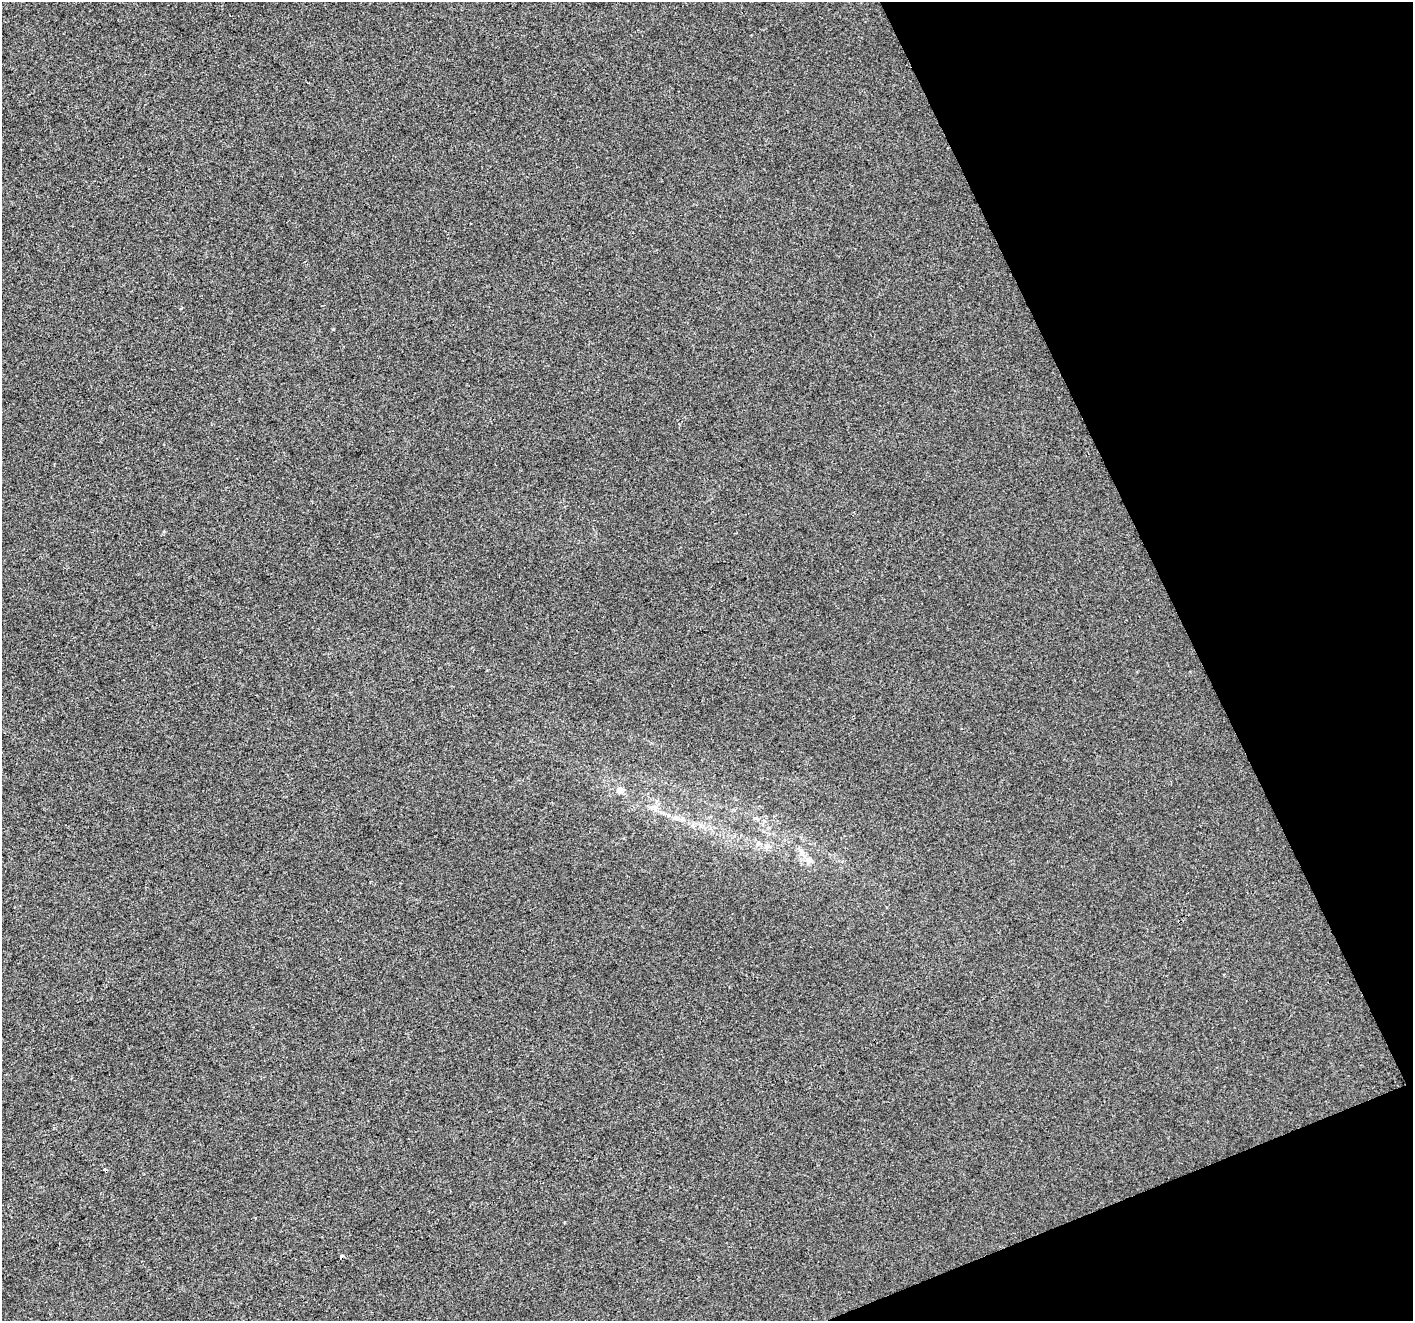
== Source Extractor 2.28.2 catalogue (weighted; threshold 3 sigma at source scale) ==
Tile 12 of 4 x 4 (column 4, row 3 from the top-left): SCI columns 4236-5646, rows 1464-2782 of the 5646 x 5506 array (HDU 1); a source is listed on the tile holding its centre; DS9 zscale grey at full resolution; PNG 1415 x 1323 px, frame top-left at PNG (2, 2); no overlay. Shown black and unused: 19% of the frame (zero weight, under 2 of 3 exposures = <1% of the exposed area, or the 3 px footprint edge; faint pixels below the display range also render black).
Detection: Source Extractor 2.28.2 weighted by HDU 2 'WHT'; one run over the whole footprint, this tile lists its part. Background -4.19e-04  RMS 0.0056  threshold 0.025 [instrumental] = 3 sigma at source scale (4.5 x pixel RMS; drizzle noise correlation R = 1.50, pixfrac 1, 0.0396/0.0396 arcsec/px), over >= 5 px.
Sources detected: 4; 1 cosmic-ray / hot-pixel residue — not listed; the other 3 listed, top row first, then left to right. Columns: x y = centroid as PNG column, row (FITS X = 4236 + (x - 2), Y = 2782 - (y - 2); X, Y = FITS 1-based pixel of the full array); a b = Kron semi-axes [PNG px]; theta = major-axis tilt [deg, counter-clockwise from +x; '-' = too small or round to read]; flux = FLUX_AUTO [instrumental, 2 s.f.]
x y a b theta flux
620 790 7 6 - 4.1
654 807 10 6 -41 2.3
809 860 9 9 - 2.8